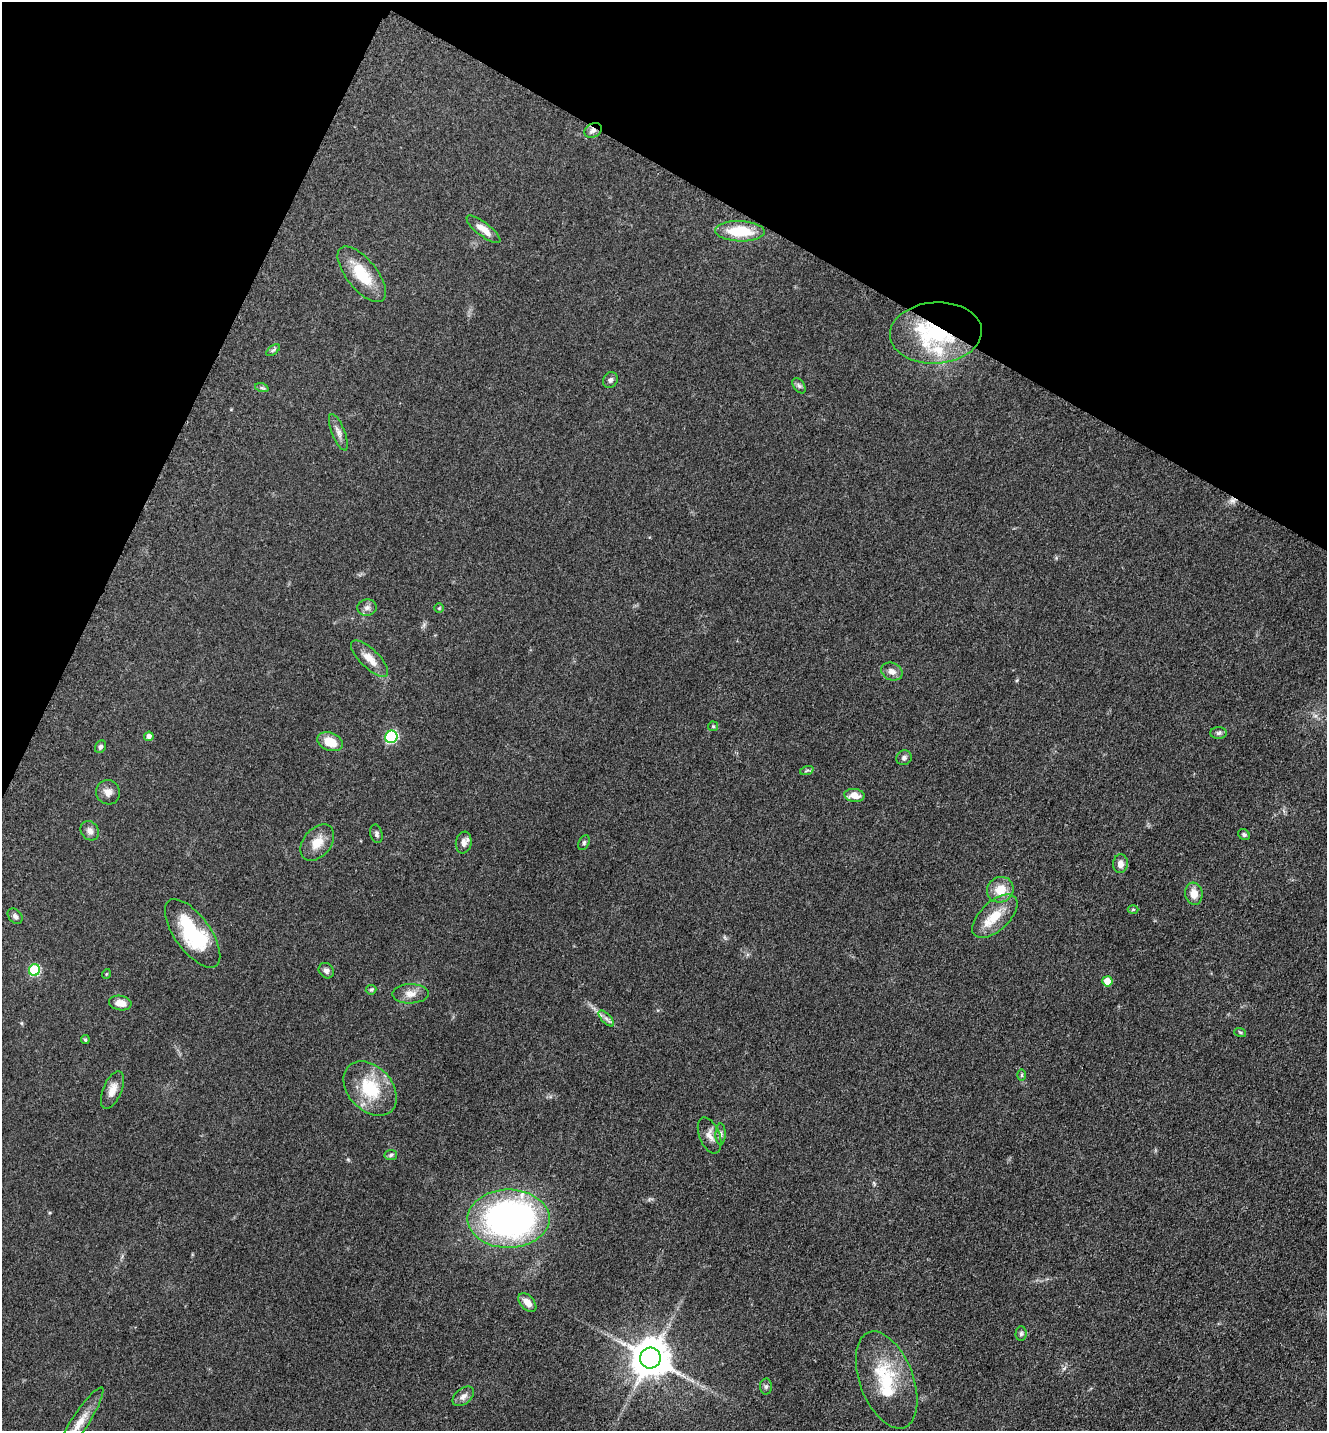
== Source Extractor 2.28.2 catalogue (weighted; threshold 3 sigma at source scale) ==
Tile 2 of 4 x 4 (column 2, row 1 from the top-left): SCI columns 1624-2948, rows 4329-5757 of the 5806 x 5775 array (HDU 1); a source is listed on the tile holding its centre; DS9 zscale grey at full resolution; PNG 1329 x 1433 px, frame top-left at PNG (2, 2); each listed source drawn as its Kron ellipse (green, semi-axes under 4 px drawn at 4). Shown black and unused: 22% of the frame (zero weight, under 3 of 5 exposures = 4% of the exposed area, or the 3 px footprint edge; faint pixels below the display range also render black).
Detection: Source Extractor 2.28.2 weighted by HDU 2 'WHT'; one run over the whole footprint, this tile lists its part. Background 0.0636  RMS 0.006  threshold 0.027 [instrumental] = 3 sigma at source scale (4.5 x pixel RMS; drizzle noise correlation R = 1.50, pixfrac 1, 0.05/0.05 arcsec/px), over >= 5 px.
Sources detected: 66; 1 inside a brighter object's white glare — neither listed nor drawn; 4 inside a brighter listed object's ellipse — not listed separately; the other 61 listed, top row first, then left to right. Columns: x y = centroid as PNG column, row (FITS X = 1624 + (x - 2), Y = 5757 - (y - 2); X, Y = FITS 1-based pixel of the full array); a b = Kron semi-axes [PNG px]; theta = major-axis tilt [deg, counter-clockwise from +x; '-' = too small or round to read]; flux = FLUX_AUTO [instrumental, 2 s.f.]
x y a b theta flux
593 130 9 6 30 2.3
483 229 21 6 -37 6.7
740 231 25 10 -2 21
362 274 33 15 -51 20
936 333 46 30 4 61
273 350 8 4 36 1.2
610 380 8 7 - 1.9
799 386 8 5 -54 1.4
262 388 7 4 -18 0.98
338 432 19 6 -68 3.6
367 608 10 8 3 2.6
439 608 5 4 - 0.67
370 659 24 9 -44 7.7
892 671 11 8 -23 3.9
713 726 5 5 - 0.7
1219 733 8 6 3 1.5
149 736 5 4 - 2.1
391 737 6 6 - 60
330 742 13 9 -20 10
100 747 7 5 59 1.4
904 758 8 7 - 1.7
807 770 7 4 19 1
108 792 12 11 - 4.2
854 795 10 6 -8 5.1
90 831 10 8 -50 3
376 834 9 6 -76 1.6
1244 835 6 5 - 1
317 843 20 14 50 8.8
464 843 11 8 81 3.4
584 843 8 5 65 1.1
1120 864 9 7 85 3.6
1000 890 13 12 - 10
1194 894 11 8 -81 6.3
1133 910 5 3 - 0.64
15 916 8 6 -48 1.8
995 916 28 14 43 14
193 933 40 17 -54 45
34 970 6 5 - 42
326 971 8 7 - 2.4
106 974 5 3 - 0.45
1107 981 5 5 - 10
371 990 5 4 - 0.81
410 994 18 9 1 5.3
120 1003 11 7 -9 5.3
606 1018 10 4 -48 1.9
1240 1032 6 3 -19 0.74
85 1040 4 4 - 0.87
1022 1075 6 4 89 0.71
370 1088 31 22 -47 28
112 1090 20 9 67 5.9
721 1134 10 5 89 1.7
710 1135 19 10 -68 5
391 1155 6 5 - 1.2
509 1219 41 29 0 220
527 1303 11 6 -47 4.6
1021 1334 7 5 87 1.2
650 1358 10 10 - 1700
887 1380 51 26 -69 36
766 1387 8 6 88 1.5
463 1396 12 7 40 3.3
79 1423 43 8 57 10
Overlapping masked pixels (flux is a lower limit): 2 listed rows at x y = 593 130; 936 333
Isophote crosses this tile's border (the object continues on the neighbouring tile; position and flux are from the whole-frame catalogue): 1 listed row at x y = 79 1423